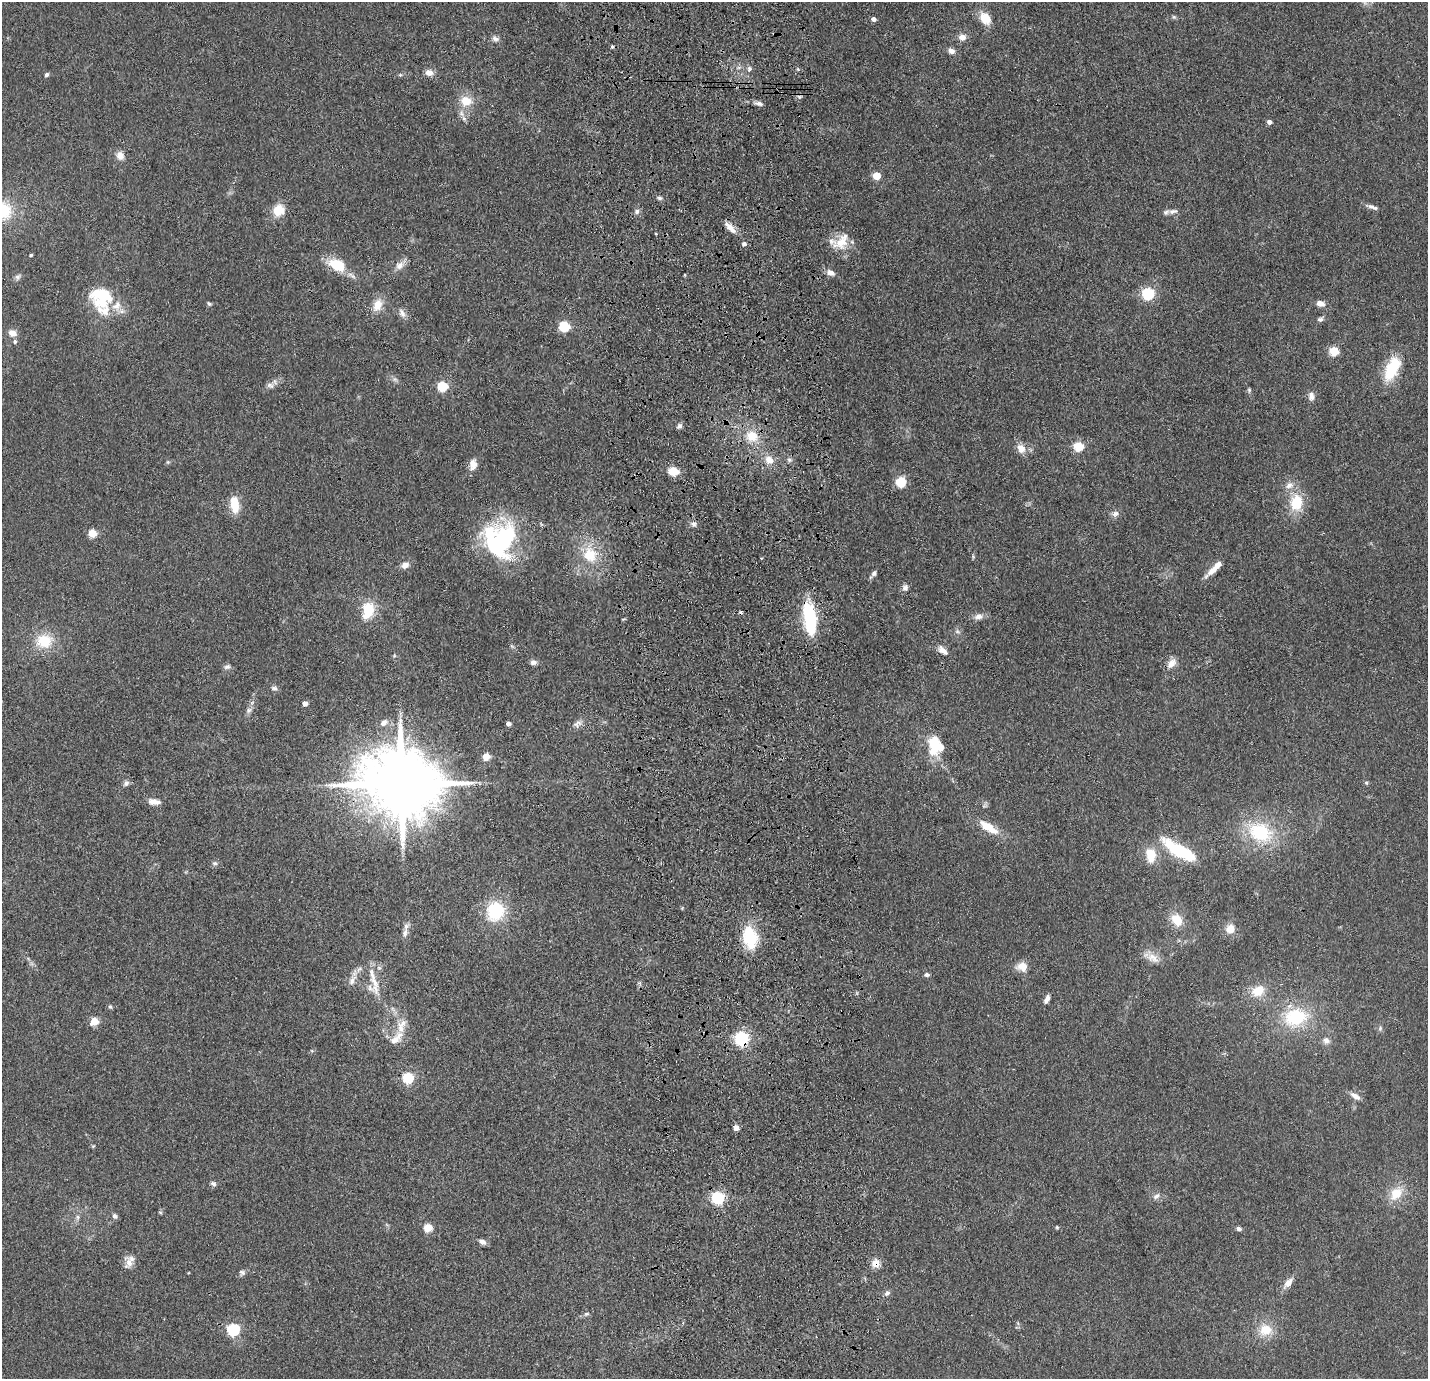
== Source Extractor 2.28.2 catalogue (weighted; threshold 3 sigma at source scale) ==
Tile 5 of 3 x 3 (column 2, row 2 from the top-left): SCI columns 1541-2966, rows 1474-2850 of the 4506 x 4324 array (HDU 1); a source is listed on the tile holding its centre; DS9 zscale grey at full resolution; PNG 1430 x 1381 px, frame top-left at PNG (2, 2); no overlay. Shown black and unused: <1% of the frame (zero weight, under 3 of 4 exposures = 6% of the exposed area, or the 3 px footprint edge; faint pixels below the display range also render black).
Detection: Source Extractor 2.28.2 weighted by HDU 2 'WHT'; one run over the whole footprint, this tile lists its part. Background 0.0671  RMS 0.0078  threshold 0.0351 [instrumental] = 3 sigma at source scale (4.5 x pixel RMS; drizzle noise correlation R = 1.50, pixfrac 1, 0.05/0.05 arcsec/px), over >= 5 px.
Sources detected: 154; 4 inside a brighter object's white glare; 1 cosmic-ray / hot-pixel residue — not listed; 8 inside a brighter listed object's ellipse — not listed separately; the other 141 listed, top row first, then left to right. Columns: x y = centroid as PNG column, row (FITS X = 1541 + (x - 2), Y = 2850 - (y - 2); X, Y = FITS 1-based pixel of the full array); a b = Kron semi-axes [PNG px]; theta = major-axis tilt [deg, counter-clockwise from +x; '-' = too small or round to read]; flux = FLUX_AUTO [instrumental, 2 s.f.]
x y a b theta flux
1174 17 6 5 - 1.2
985 18 17 12 -56 12
874 19 4 4 - 3.4
962 37 9 8 - 5.5
495 38 10 7 -27 2.9
612 47 5 4 - 1.3
952 51 8 6 -28 3.9
749 69 7 6 - 2.2
798 69 6 4 -45 0.98
429 73 9 8 - 5.2
47 75 6 5 - 1.7
400 75 6 4 1 1.1
799 97 7 4 -2 1.7
466 101 15 13 -2 14
759 103 13 6 -16 3.1
1269 122 4 4 - 3.5
120 155 10 8 -63 6.3
876 176 5 5 - 21
659 198 6 5 - 1.6
1372 207 17 5 -18 3.2
278 210 11 9 40 19
2 211 22 20 -13 36
637 211 7 6 - 2.4
1173 211 15 7 8 4.2
730 227 19 7 -46 7.1
656 234 3 3 - 2.1
841 242 27 16 40 17
744 244 5 5 - 2.6
31 255 4 3 - 1.2
337 265 19 12 -26 25
400 265 14 10 34 5.6
831 273 11 7 -29 4.4
18 277 9 7 46 2.4
1148 293 6 5 - 100
102 294 35 19 -5 28
1320 303 9 6 -17 5.4
209 304 6 4 -38 1.3
377 305 16 11 67 10
402 313 13 7 -61 4.2
1320 319 8 6 34 2.2
564 326 5 5 - 65
12 333 10 8 -24 5.7
15 342 5 5 - 1.8
1334 351 5 5 - 40
1392 369 30 14 66 30
395 379 7 4 -1 1.6
270 385 11 7 -19 3.3
442 386 5 5 - 57
1249 390 7 4 -82 1.3
1311 396 11 8 -83 4
680 426 7 6 - 2.3
752 436 15 13 -33 15
1079 447 5 5 - 40
1021 448 11 9 -58 7.7
769 460 12 10 -28 7.6
789 460 6 5 - 1.7
473 464 14 9 83 6.1
673 471 5 5 - 39
901 482 9 9 - 16
1289 485 12 9 26 5.4
1296 503 18 14 88 25
234 504 20 10 -82 15
1115 514 9 8 - 3.5
693 524 7 7 - 2.6
92 533 5 5 - 29
502 541 48 31 81 93
589 555 18 17 - 24
973 556 5 5 - 1
761 558 3 3 - 0.67
405 565 8 7 - 5.2
1213 570 21 7 40 7.6
874 573 8 6 56 2.1
905 588 9 8 - 3.2
368 609 15 12 -73 20
979 616 12 8 9 4.5
810 619 35 13 -81 50
957 631 8 5 -18 1.9
44 641 20 16 2 23
943 650 16 8 -39 5.6
533 662 8 6 -1 2.8
1171 664 12 8 47 7.1
227 667 9 6 23 2.3
274 688 9 5 -2 2
305 703 4 4 - 6.5
249 710 8 7 - 2.7
384 722 9 7 45 4.2
508 724 4 4 - 4.2
577 724 13 9 33 4
935 745 21 16 -77 29
486 756 5 5 - 18
126 783 7 7 - 2.8
1366 783 6 5 - 1.1
401 784 21 17 -8 9900
154 802 15 7 -7 5.7
988 827 30 10 -33 16
1260 832 24 19 -22 52
1171 845 39 18 -39 27
1151 853 15 12 -49 14
214 863 7 6 - 2
495 911 21 19 75 39
1177 920 14 11 -54 14
1230 929 10 9 - 8.7
405 933 13 7 75 4.2
750 937 27 17 -79 31
1153 958 19 11 -31 8.2
1022 967 11 10 - 9.5
379 968 6 4 -19 1.3
927 975 6 5 - 2.4
352 980 17 7 63 5.6
374 982 34 8 -73 13
1258 991 14 11 24 15
1047 999 10 5 65 3.7
110 1007 6 4 -67 1.2
1295 1017 30 23 14 47
94 1021 5 5 - 25
401 1026 24 11 71 12
1380 1028 6 5 - 1.6
741 1038 6 6 - 150
1326 1040 9 8 - 4
408 1078 5 5 - 69
1355 1096 13 7 -33 4.6
736 1127 4 4 - 9.5
213 1184 8 6 -24 2.2
1396 1194 20 14 49 15
1156 1196 10 7 36 3.3
718 1197 5 5 - 120
160 1212 6 3 -19 0.88
115 1216 6 5 - 2.4
78 1217 7 4 -89 1.7
1057 1227 5 4 - 0.95
428 1228 5 5 - 32
1239 1229 6 5 - 2.2
482 1242 8 6 -30 3.8
129 1262 16 8 67 6.3
876 1263 10 9 - 7.6
242 1272 8 7 - 2.2
1288 1283 14 7 50 6.8
887 1293 8 6 45 2.4
586 1314 8 5 15 1.9
233 1329 6 5 - 100
1266 1330 15 13 8 16
Overlapping masked pixels (flux is a lower limit): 4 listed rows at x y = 810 619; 401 784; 741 1038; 876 1263
Isophote crosses this tile's border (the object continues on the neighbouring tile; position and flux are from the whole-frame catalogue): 1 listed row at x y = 2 211